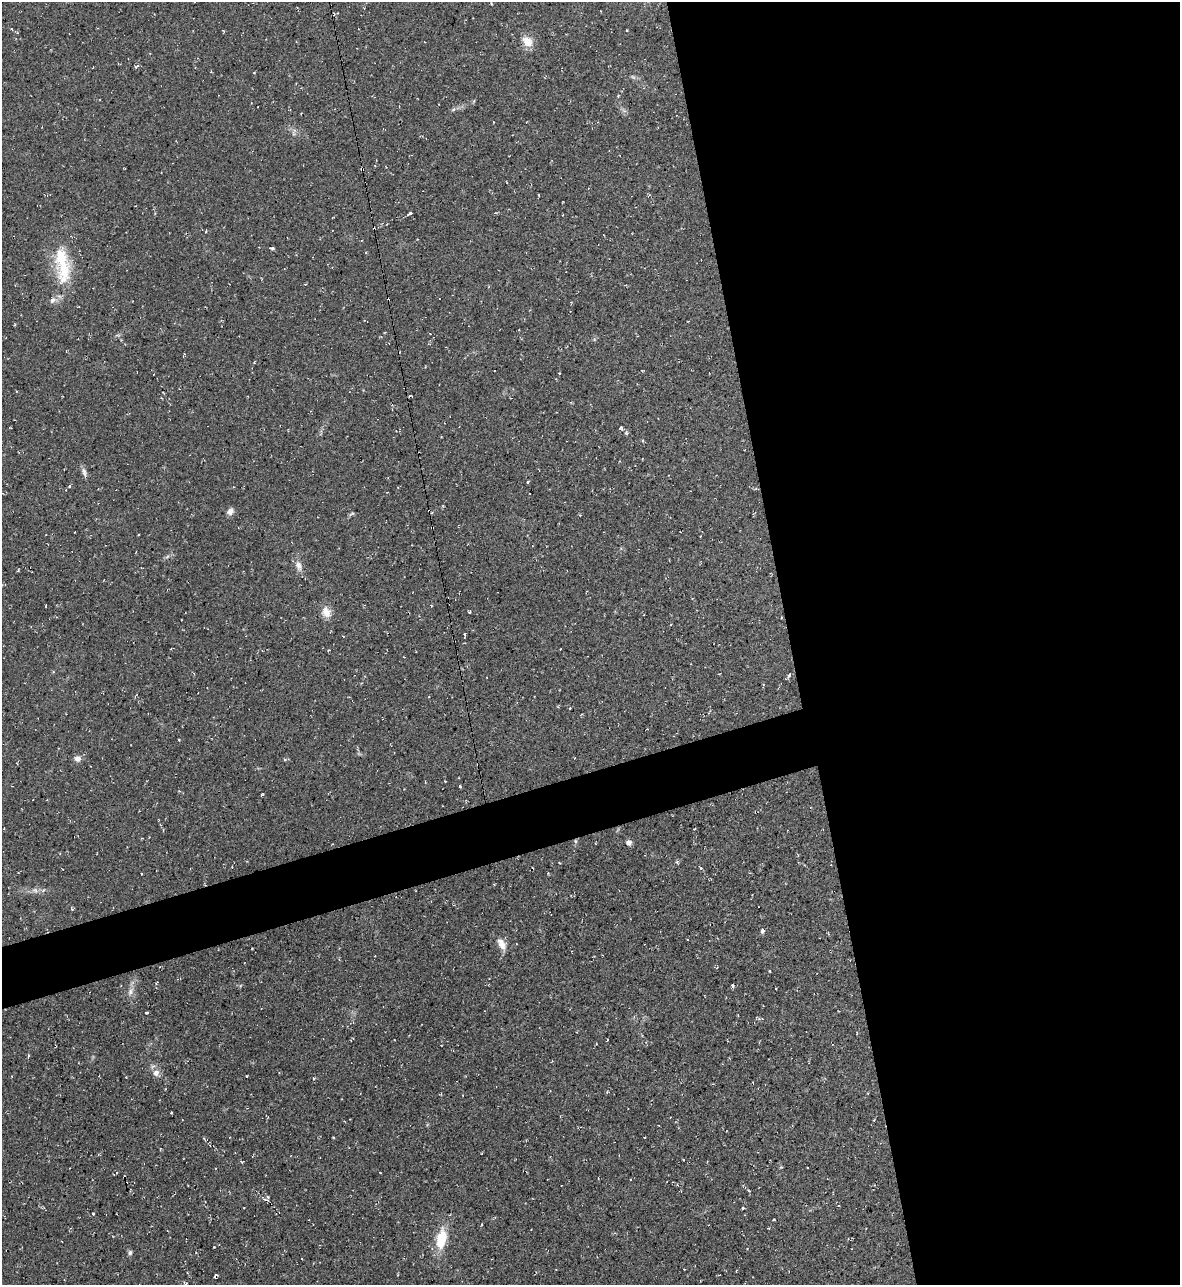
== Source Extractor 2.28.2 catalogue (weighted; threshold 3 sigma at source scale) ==
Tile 8 of 4 x 4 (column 4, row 2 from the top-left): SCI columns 3677-4854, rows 2568-3850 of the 5116 x 5134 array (HDU 1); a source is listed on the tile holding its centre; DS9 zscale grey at full resolution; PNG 1182 x 1287 px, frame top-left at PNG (2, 2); no overlay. Shown black and unused: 36% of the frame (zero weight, under 2 of 3 exposures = <1% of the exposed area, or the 3 px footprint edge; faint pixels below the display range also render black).
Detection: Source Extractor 2.28.2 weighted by HDU 2 'WHT'; one run over the whole footprint, this tile lists its part. Background 0.0389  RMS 0.0094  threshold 0.0424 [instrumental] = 3 sigma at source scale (4.5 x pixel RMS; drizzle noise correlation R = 1.50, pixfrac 1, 0.05/0.05 arcsec/px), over >= 5 px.
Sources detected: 77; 6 cosmic-ray / hot-pixel residue — not listed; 2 inside a brighter listed object's ellipse — not listed separately; the other 69 listed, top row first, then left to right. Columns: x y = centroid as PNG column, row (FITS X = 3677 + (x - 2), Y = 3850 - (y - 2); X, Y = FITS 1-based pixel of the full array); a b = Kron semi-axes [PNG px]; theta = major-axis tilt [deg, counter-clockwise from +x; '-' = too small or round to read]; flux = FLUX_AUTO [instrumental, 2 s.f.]
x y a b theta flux
12 29 4 2 - 0.68
627 30 3 2 - 1
527 41 15 11 -48 10
137 66 7 3 28 1.4
453 109 7 4 44 1.6
362 169 4 3 - 2.2
410 213 4 3 - 6.2
272 248 4 3 - 1.5
64 269 40 19 84 41
430 333 3 2 - 0.54
254 362 4 3 - 0.68
642 371 4 2 - 0.74
559 373 3 2 - 0.66
410 396 4 2 - 1
392 405 3 3 - 1.1
620 427 5 2 - 0.86
643 440 4 3 - 0.8
84 472 13 5 -76 3.4
528 481 3 3 - 2.1
69 487 4 3 - 1.1
234 487 3 2 - 0.57
230 511 8 6 47 4.5
352 514 8 4 22 1.5
432 528 3 2 - 0.97
138 534 3 3 - 1.4
700 537 3 2 - 0.87
299 566 15 8 -75 6.6
326 612 15 11 -68 8.3
469 612 3 3 - 1.9
465 634 3 2 - 1.2
560 649 3 2 - 0.72
789 675 7 4 51 1.9
570 708 4 2 - 0.66
179 740 3 2 - 1.6
77 759 8 7 - 4.1
285 760 6 4 0 1.2
460 786 3 2 - 4.4
575 841 6 4 -89 1.6
629 843 6 6 - 3.4
677 862 5 5 - 1.3
700 868 6 3 -58 1.1
141 874 3 2 - 1.4
35 890 7 4 -45 2.2
762 931 5 3 - 5.3
502 944 16 9 -61 7.8
770 971 3 2 - 0.88
156 983 4 3 - 0.82
732 985 4 3 - 5.7
775 988 3 2 - 0.87
131 991 12 7 64 4.9
147 1013 4 3 - 2.9
738 1015 3 2 - 0.89
607 1040 4 2 - 0.6
28 1056 5 3 - 1
156 1073 9 9 - 5.1
247 1076 2 2 - 0.75
171 1112 3 2 - 1.8
204 1139 5 3 - 0.92
242 1162 5 3 - 1.1
807 1167 3 2 - 1.1
126 1183 3 2 - 1.6
267 1198 9 5 47 2.6
743 1208 4 3 - 1.1
774 1219 3 2 - 0.73
482 1225 3 2 - 1.1
441 1239 19 9 80 30
214 1247 2 2 - 0.58
130 1253 7 5 86 2
186 1284 5 2 - 0.81
Overlapping masked pixels (flux is a lower limit): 4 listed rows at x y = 362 169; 432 528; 575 841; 126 1183
Isophote crosses this tile's border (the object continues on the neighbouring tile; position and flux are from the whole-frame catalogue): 1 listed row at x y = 186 1284
Unlisted compact peaks at least as high as the median listed source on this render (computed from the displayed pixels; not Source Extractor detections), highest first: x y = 93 1213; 626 433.